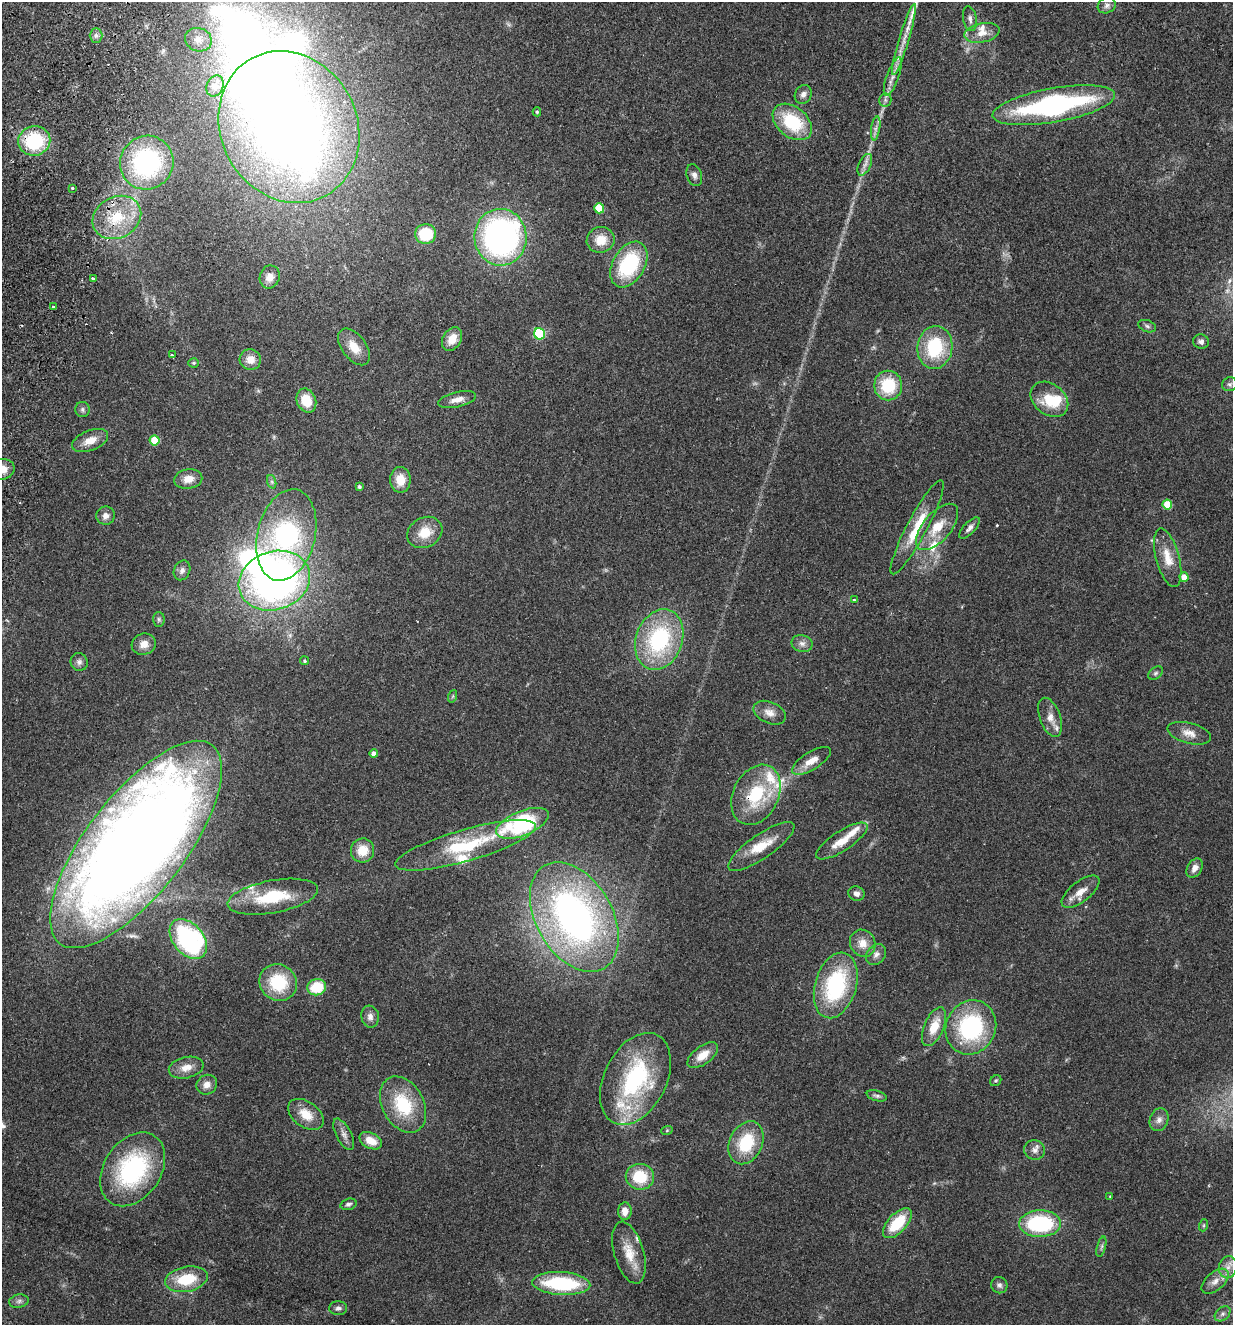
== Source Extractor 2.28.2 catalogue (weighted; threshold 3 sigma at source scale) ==
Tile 11 of 4 x 4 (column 3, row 3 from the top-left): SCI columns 2649-3879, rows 1348-2670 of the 5425 x 5337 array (HDU 1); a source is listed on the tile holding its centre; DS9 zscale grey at full resolution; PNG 1235 x 1327 px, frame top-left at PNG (2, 2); each listed source drawn as its Kron ellipse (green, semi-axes under 4 px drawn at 4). Shown black and unused: <1% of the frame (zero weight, under 2 of 3 exposures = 3% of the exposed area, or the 3 px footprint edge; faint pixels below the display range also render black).
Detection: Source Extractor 2.28.2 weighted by HDU 2 'WHT'; one run over the whole footprint, this tile lists its part. Background 0.152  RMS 0.01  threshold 0.047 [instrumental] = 3 sigma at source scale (4.5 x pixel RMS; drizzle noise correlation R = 1.50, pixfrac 1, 0.05/0.05 arcsec/px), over >= 5 px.
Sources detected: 152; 2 too faint to see at this stretch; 7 inside a brighter object's white glare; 1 cosmic-ray / hot-pixel residue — neither listed nor drawn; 13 inside a brighter listed object's ellipse — not listed separately; the other 129 listed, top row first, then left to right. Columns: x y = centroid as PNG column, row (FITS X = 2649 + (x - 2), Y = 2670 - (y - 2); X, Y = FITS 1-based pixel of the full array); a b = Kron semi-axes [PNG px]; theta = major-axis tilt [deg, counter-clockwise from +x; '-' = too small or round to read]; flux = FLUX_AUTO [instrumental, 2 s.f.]
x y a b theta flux
1107 5 9 7 27 4.1
970 19 12 7 -80 4.5
982 33 18 9 11 11
96 35 7 6 - 3.2
198 40 13 11 -21 9.7
904 40 37 5 73 15
893 76 20 6 70 8.3
215 86 11 8 66 15
803 94 9 8 - 4.9
885 100 6 6 - 2.7
1054 105 62 17 10 210
537 112 4 4 - 1.4
792 122 22 15 -40 57
289 127 78 68 -61 980
876 128 12 4 81 4
34 141 16 14 12 67
147 163 27 26 - 140
865 165 12 6 65 5
694 175 11 7 -72 4.3
72 188 3 3 - 3.3
599 208 5 5 - 41
117 217 25 20 29 44
426 234 10 10 - 42
501 237 28 26 -85 300
601 240 14 12 18 16
629 264 25 16 60 81
270 277 12 10 71 8.1
93 279 3 3 - 3.5
54 307 3 2 - 2.7
1147 326 9 5 -21 2.8
539 334 6 5 - 95
452 339 12 9 59 14
1201 342 8 7 - 3.7
354 347 21 12 -53 18
935 347 21 17 82 61
172 355 4 3 - 1
250 360 11 10 - 11
194 363 5 4 - 1.5
1230 384 8 7 - 2.8
888 386 15 14 - 45
1049 399 21 15 -38 34
457 400 19 7 13 8.9
306 401 12 9 -67 21
82 409 7 7 - 3
155 440 5 5 - 34
90 441 19 10 22 14
2 469 12 10 10 11
188 479 14 10 9 11
400 480 13 10 -89 17
272 482 7 4 -72 2.1
359 486 4 4 - 2.2
1167 504 5 5 - 30
106 516 9 9 - 5.7
917 527 53 10 62 34
937 527 28 14 50 26
969 528 13 6 47 4.4
425 532 18 14 29 21
286 535 46 29 77 170
1168 558 30 11 -75 20
182 570 10 8 65 4.6
1184 577 4 4 - 14
274 581 36 29 19 440
854 600 3 3 - 1.6
159 619 7 5 -88 2.2
659 640 31 23 70 110
802 643 10 8 -13 5.1
144 644 12 10 16 9.2
305 661 4 4 - 1.6
79 662 9 8 - 4
1155 673 8 5 41 2.6
453 696 6 4 71 1.3
770 713 17 10 -24 9.1
1050 717 20 10 -70 10
1189 733 22 10 -15 11
374 754 4 4 - 7
811 761 22 9 32 13
756 795 32 22 63 62
522 823 28 12 22 130
842 841 30 10 33 19
136 844 125 49 52 2100
466 845 73 16 16 73
761 846 39 12 35 26
362 850 12 11 - 18
1194 868 10 7 59 6.4
1081 892 22 10 38 12
856 894 8 7 - 4.2
273 897 46 16 10 57
574 917 59 38 -60 400
188 939 23 15 -50 150
863 943 14 12 -62 12
876 954 11 8 48 5.3
278 983 19 18 - 49
836 985 33 20 74 100
317 987 9 8 - 33
370 1017 11 9 -80 5.4
934 1027 20 10 67 20
971 1027 28 24 62 110
703 1055 18 9 37 14
186 1068 17 10 12 12
635 1079 49 31 64 130
996 1081 6 5 - 1.6
207 1085 10 9 - 7.3
877 1096 10 5 -16 2.8
403 1105 30 20 -61 54
306 1114 20 12 -36 19
1159 1120 11 9 71 5.8
667 1130 6 3 20 1.2
344 1134 17 7 -62 5.9
371 1141 12 7 -27 15
746 1143 22 16 64 47
1035 1150 10 9 - 5.8
133 1169 40 28 56 130
640 1177 14 13 - 35
1110 1196 3 2 - 0.67
348 1204 8 5 16 2.9
625 1211 8 7 - 9.2
897 1223 18 9 47 36
1040 1224 21 13 1 93
1204 1225 6 4 71 1.5
1101 1247 10 3 75 2.1
629 1253 32 15 -74 23
1228 1267 11 9 78 7.9
186 1279 22 12 12 36
1215 1281 16 9 42 8.7
561 1283 29 11 -3 83
999 1285 8 8 - 3.4
19 1301 10 6 10 3.5
338 1308 9 7 2 3.5
1223 1314 9 6 41 3.5
Overlapping masked pixels (flux is a lower limit): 3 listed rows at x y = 34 141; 756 795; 136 844
Isophote crosses this tile's border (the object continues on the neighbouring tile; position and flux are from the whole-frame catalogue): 2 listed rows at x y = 2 469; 1228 1267